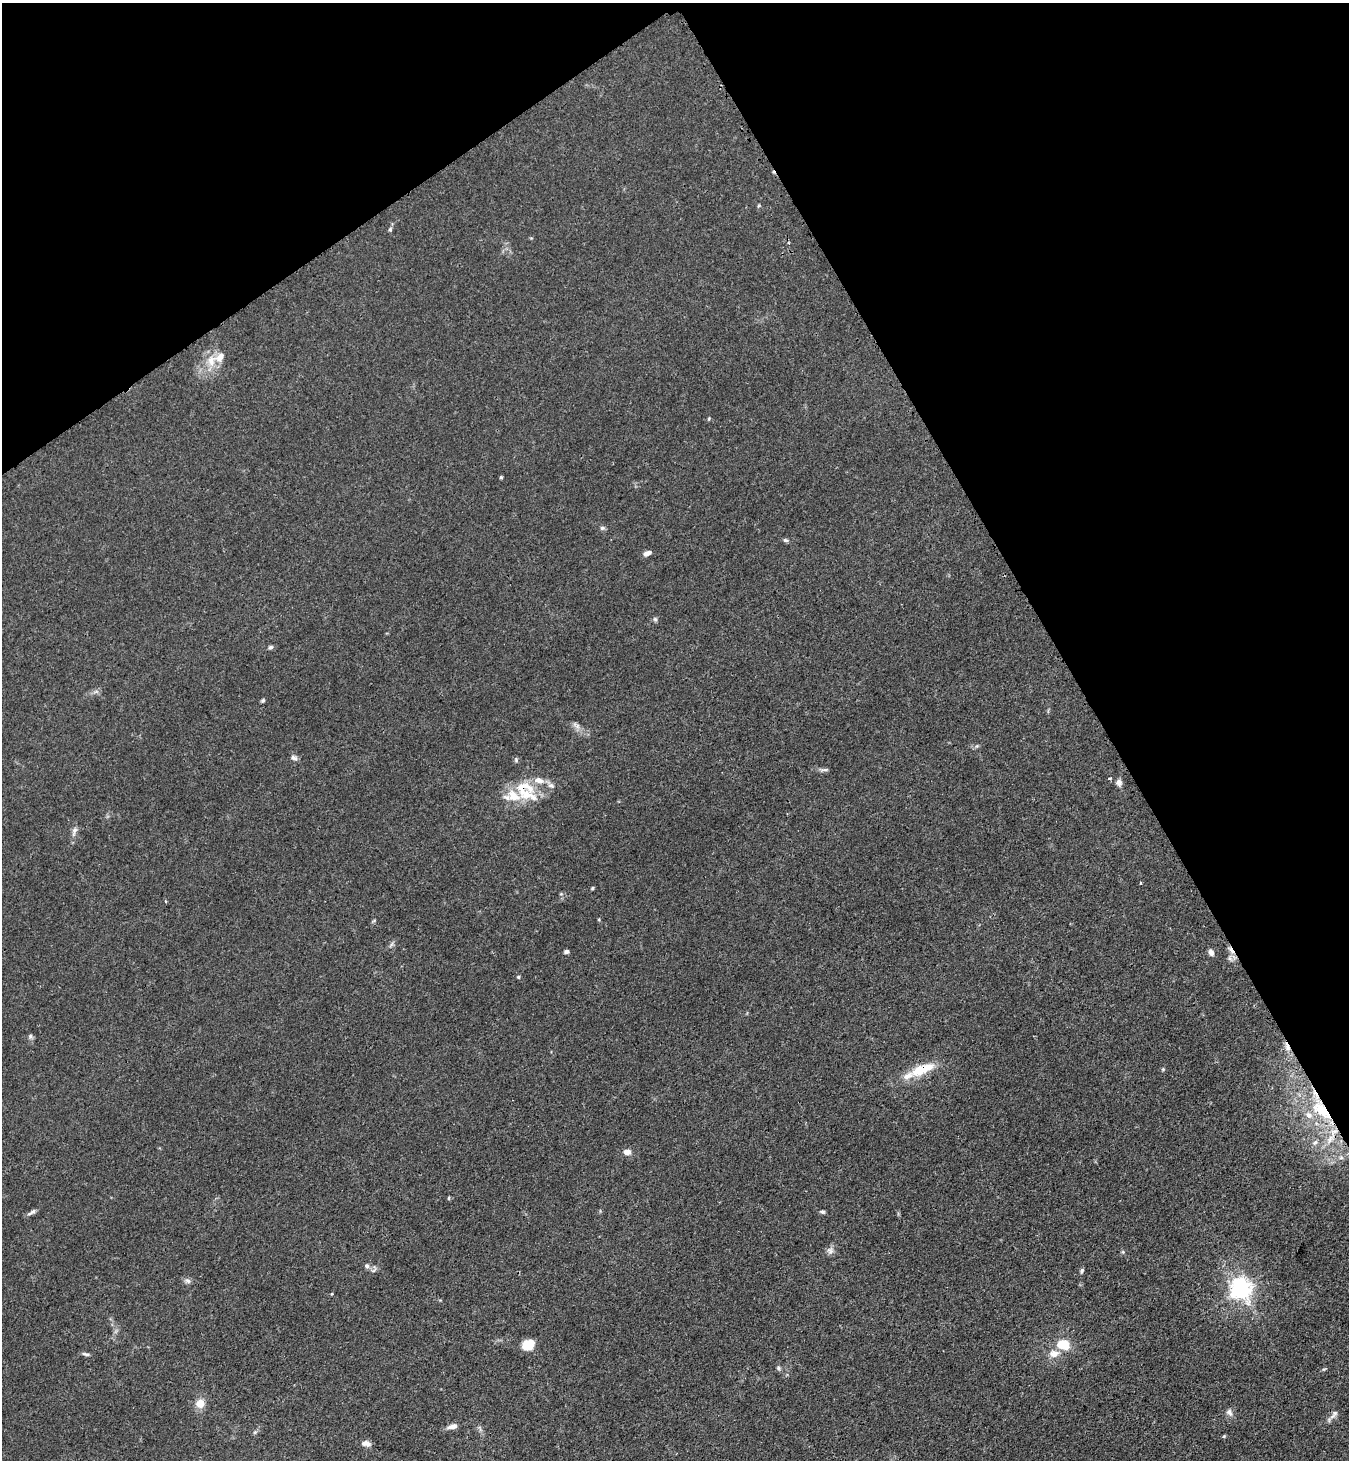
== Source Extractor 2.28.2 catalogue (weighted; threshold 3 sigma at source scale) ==
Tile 3 of 4 x 4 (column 3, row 1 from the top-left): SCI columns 2875-4221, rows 4406-5863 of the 5889 x 5896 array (HDU 1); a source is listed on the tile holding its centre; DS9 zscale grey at full resolution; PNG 1351 x 1462 px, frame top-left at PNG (2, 3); no overlay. Shown black and unused: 28% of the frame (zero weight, under 3 of 4 exposures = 3% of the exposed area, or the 3 px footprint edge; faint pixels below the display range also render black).
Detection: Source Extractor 2.28.2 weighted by HDU 2 'WHT'; one run over the whole footprint, this tile lists its part. Background 0.0145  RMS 0.0026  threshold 0.0118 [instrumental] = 3 sigma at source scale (4.5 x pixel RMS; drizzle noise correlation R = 1.50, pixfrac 1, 0.05/0.05 arcsec/px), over >= 5 px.
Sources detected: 64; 1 cosmic-ray / hot-pixel residue — not listed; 9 inside a brighter listed object's ellipse — not listed separately; the other 54 listed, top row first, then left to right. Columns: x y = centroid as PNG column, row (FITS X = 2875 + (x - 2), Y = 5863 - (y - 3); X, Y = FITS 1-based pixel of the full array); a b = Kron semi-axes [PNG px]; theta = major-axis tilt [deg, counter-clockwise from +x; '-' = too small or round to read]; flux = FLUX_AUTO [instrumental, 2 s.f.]
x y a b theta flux
390 229 6 4 68 0.42
211 361 18 12 86 4.2
709 418 5 3 - 0.27
501 477 3 3 - 0.44
602 528 7 6 - 0.57
786 540 8 4 -2 0.52
647 553 8 5 22 1.4
655 619 6 6 - 0.48
270 647 7 5 3 0.52
263 700 5 4 - 0.41
576 725 14 6 -40 1.2
294 757 9 6 -18 0.87
516 760 7 5 -79 0.45
824 770 13 4 0 0.66
1110 778 4 3 - 0.3
1119 782 7 6 - 1.3
523 788 34 24 -3 10
74 831 14 6 69 1.1
1141 883 3 2 - 0.3
592 888 5 4 - 0.31
165 901 4 3 - 0.26
566 952 5 4 - 0.67
1211 952 8 6 -64 1.1
518 977 5 4 - 0.34
30 1036 7 5 70 0.52
1287 1047 14 6 -71 1.7
1163 1069 5 4 - 0.31
920 1070 24 14 25 6.3
1321 1110 34 16 -44 14
1330 1139 14 7 68 2.2
1315 1143 9 6 48 0.85
627 1152 9 6 0 1.5
1341 1158 6 4 0 0.52
449 1198 5 3 - 0.26
32 1212 12 5 30 0.85
822 1212 6 4 -2 0.49
830 1250 10 9 - 1.1
1123 1252 5 4 - 0.34
367 1266 6 6 - 0.71
1082 1271 7 4 69 0.52
188 1281 9 6 -31 0.78
1240 1289 8 7 - 130
528 1345 12 9 32 4.1
1062 1345 16 11 -9 5.7
1054 1353 14 10 7 2.4
86 1354 11 4 -15 0.58
778 1368 6 5 - 0.46
1324 1369 6 3 17 0.31
200 1403 11 10 - 2.8
1229 1412 11 7 -63 1
1335 1413 8 6 67 0.82
452 1426 12 6 14 1.6
1224 1436 5 4 - 0.28
366 1444 12 7 -9 1.3
Overlapping masked pixels (flux is a lower limit): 4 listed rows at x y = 523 788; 1287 1047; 920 1070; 1321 1110